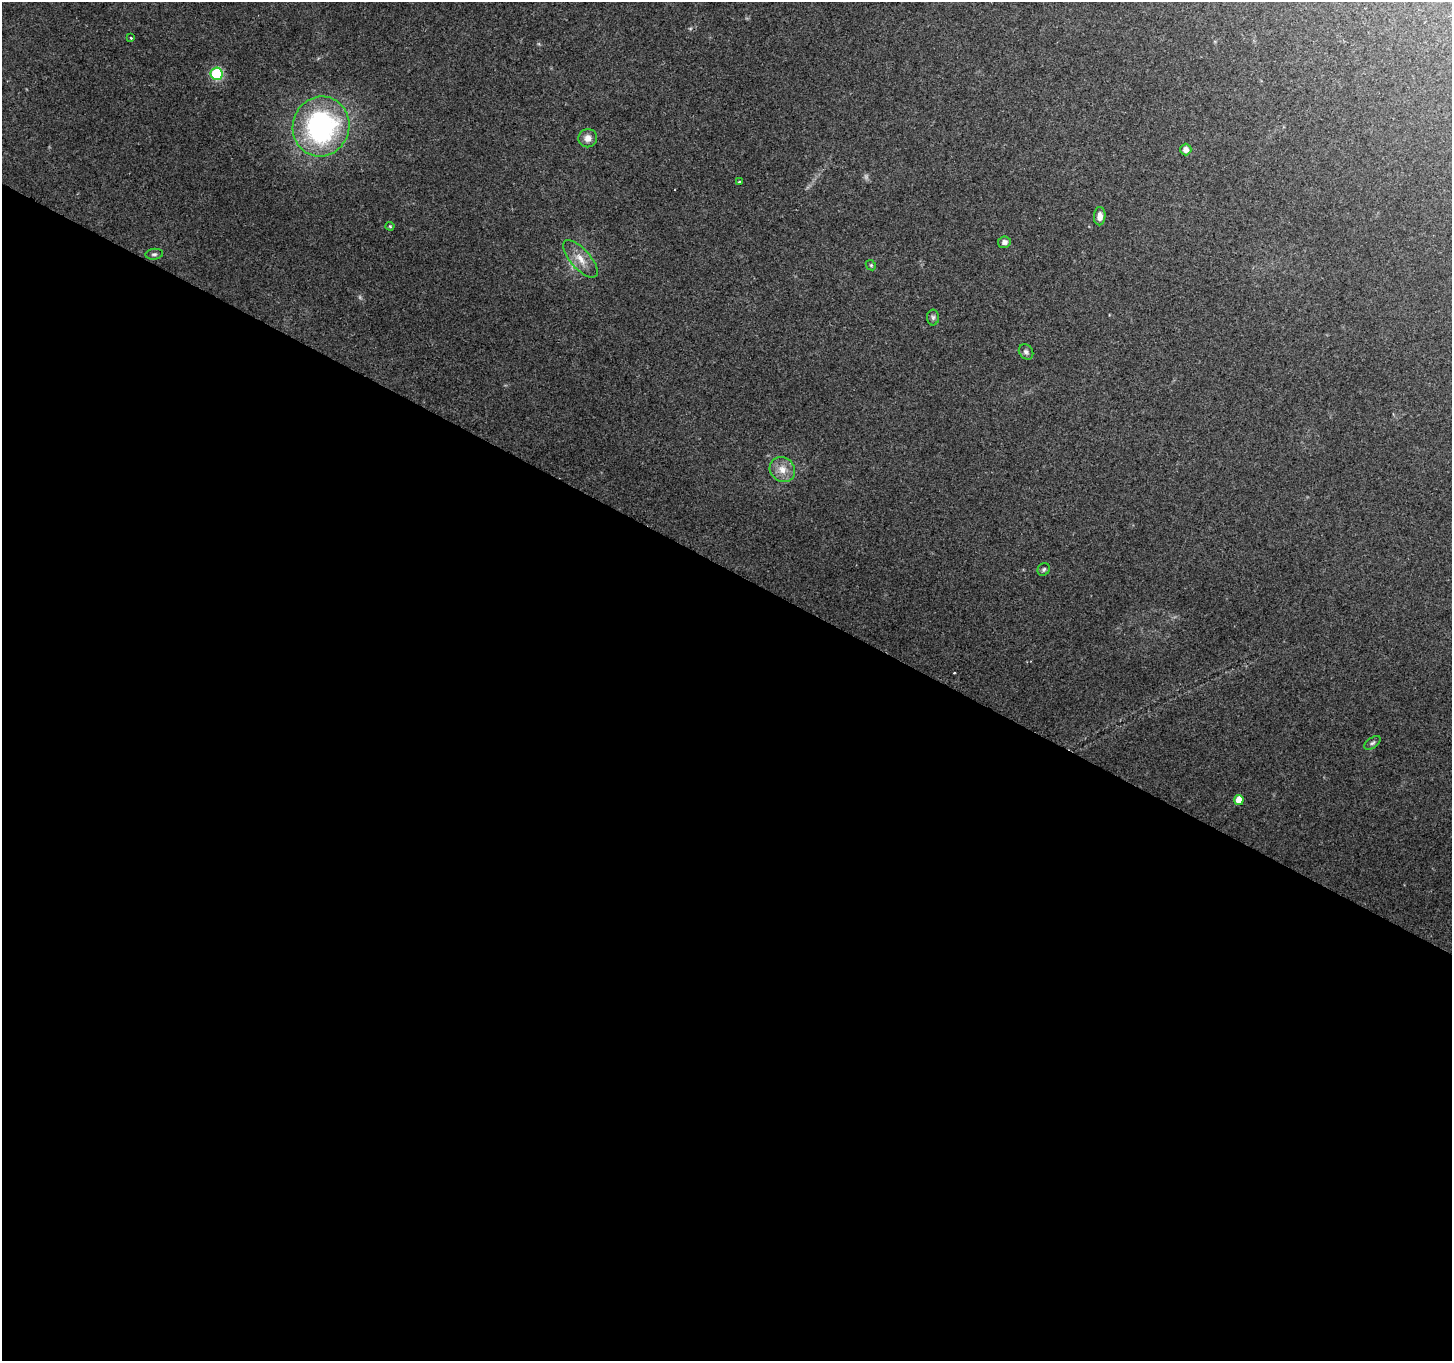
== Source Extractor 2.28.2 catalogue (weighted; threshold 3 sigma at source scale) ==
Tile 14 of 4 x 4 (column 2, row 4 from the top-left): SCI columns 1451-2900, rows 197-1555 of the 5807 x 5895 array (HDU 1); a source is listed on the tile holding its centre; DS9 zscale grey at full resolution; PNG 1454 x 1363 px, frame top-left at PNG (2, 2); each listed source drawn as its Kron ellipse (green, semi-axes under 4 px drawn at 4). Shown black and unused: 58% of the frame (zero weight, under 2 of 3 exposures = <1% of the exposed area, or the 3 px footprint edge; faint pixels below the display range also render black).
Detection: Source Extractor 2.28.2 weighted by HDU 2 'WHT'; one run over the whole footprint, this tile lists its part. Background 0.208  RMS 0.0087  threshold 0.0392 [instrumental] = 3 sigma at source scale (4.5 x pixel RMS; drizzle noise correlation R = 1.50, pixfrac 1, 0.0396/0.0396 arcsec/px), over >= 5 px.
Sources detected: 21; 2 too faint to see at this stretch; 1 cosmic-ray / hot-pixel residue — neither listed nor drawn; the other 18 listed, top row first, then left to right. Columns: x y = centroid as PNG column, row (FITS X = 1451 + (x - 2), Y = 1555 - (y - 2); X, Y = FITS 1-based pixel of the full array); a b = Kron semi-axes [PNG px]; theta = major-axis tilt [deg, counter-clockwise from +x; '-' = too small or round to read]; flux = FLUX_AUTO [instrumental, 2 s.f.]
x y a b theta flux
131 38 3 3 - 1.2
217 74 6 6 - 82
321 126 30 28 71 170
588 138 9 9 - 6.1
1186 149 6 5 - 5.1
739 182 3 3 - 1.4
1100 216 9 5 87 5.4
390 226 4 4 - 0.91
1004 242 6 5 - 4.1
154 254 9 5 7 2
580 259 23 10 -48 12
871 265 5 4 - 1.2
933 317 8 6 89 2.2
1026 352 8 6 -51 2.5
782 469 13 11 -42 10
1044 569 7 5 47 1.8
1373 743 9 5 36 2.1
1239 800 5 4 - 12